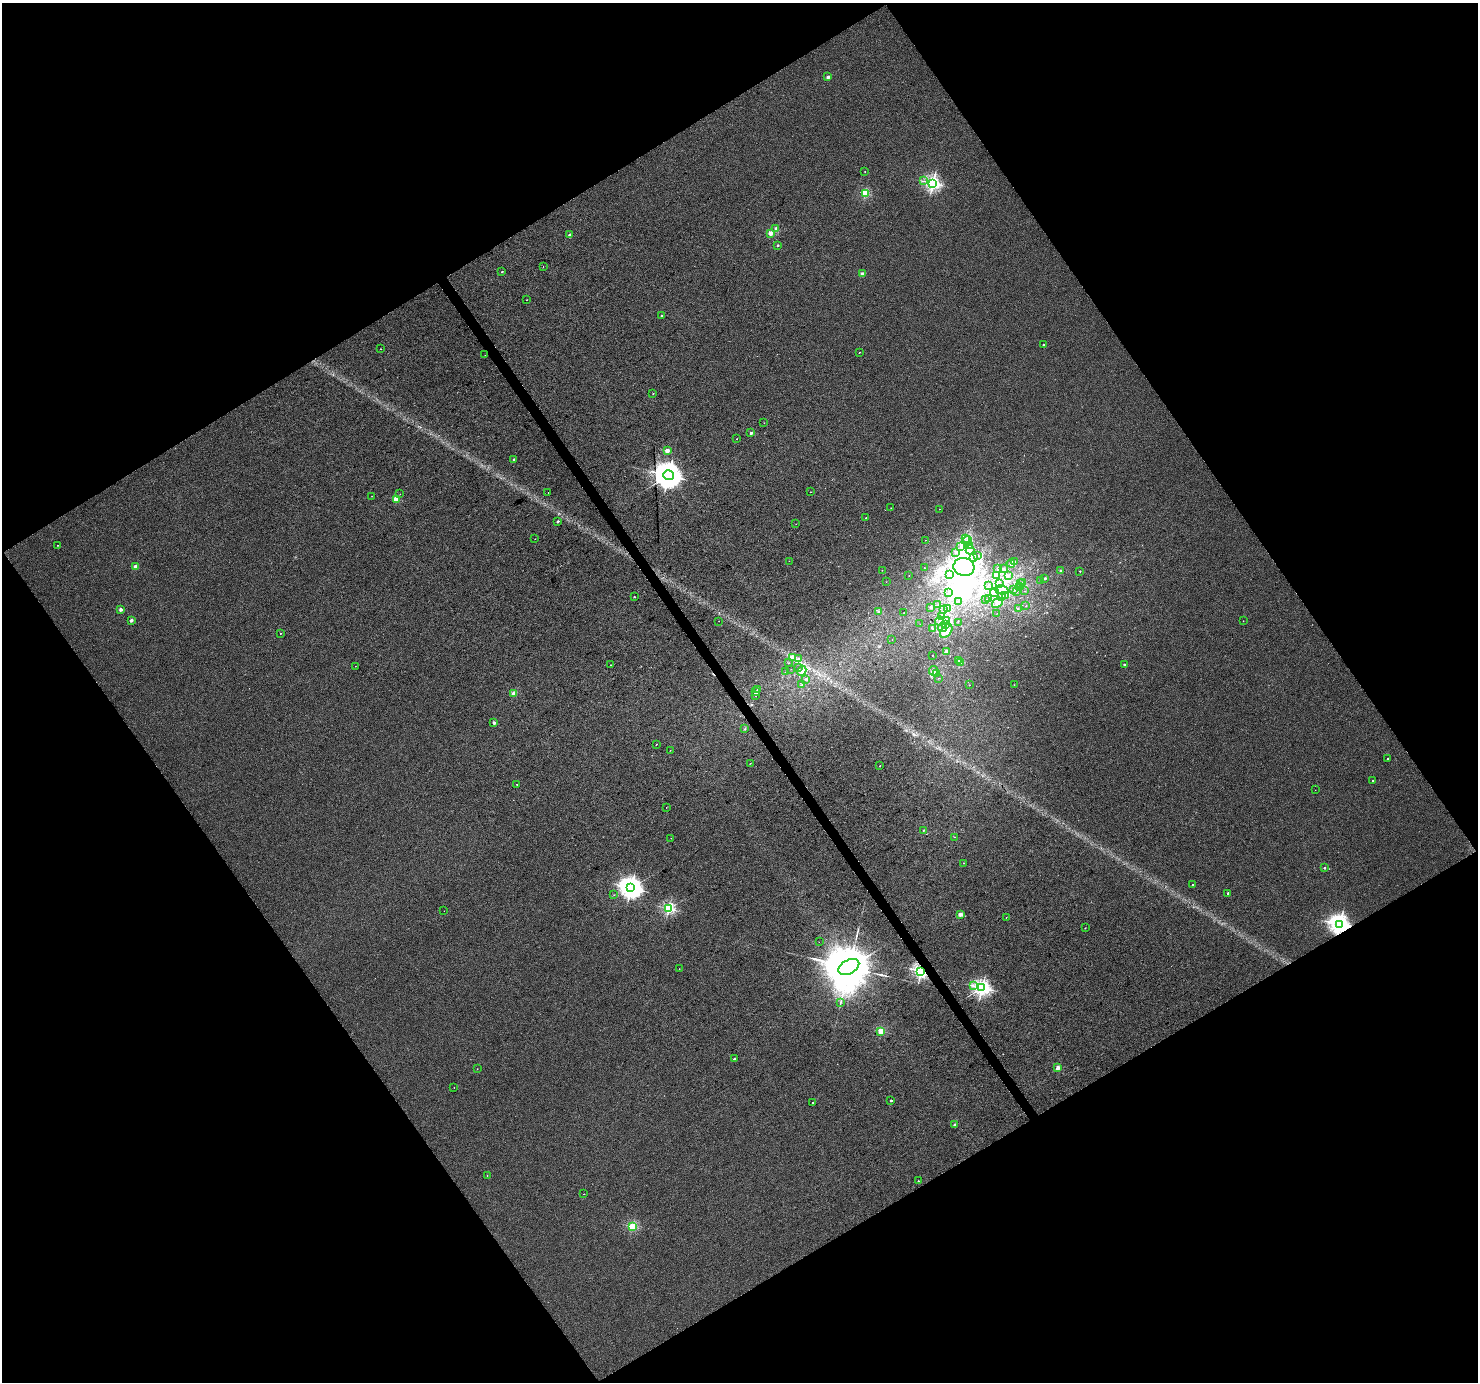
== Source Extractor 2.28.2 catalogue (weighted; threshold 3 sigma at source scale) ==
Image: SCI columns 4-5906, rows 184-5702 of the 5906 x 5822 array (HDU 1 of 3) = the unmasked area's bounding box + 8 px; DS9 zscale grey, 4 x 4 block average (1 PNG px = mean of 4 x 4 image px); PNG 1480 x 1384 px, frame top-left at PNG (2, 3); each listed source drawn as its Kron ellipse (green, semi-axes under 4 px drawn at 4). Shown black and unused: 49% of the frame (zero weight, under 3 of 4 exposures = <1% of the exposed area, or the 3 px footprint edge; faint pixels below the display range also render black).
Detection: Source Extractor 2.28.2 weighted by HDU 2 'WHT'. Background 0.0157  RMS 0.0043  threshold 0.0192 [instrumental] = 3 sigma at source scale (4.5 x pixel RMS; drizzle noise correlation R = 1.50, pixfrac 1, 0.0396/0.0396 arcsec/px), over >= 5 px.
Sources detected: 206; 10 inside a brighter object's white glare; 2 cosmic-ray / hot-pixel residue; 3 long thin detections or spike segments (spike, bleed or trail) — neither listed nor drawn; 4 coinciding with a brighter row at this scale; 11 inside a brighter listed object's ellipse — not listed separately; the other 176 listed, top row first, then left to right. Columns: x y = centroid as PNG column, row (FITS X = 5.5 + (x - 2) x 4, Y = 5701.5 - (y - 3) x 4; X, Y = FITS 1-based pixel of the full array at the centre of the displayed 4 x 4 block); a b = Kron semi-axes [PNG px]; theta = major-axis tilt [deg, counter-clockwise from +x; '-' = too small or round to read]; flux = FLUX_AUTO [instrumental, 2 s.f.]
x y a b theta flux
828 77 2 2 - 25
865 171 2 2 - 1.2
923 181 2 2 - 1.1
933 183 2 2 - 720
865 193 2 2 - 190
776 229 2 2 - 31
770 233 2 2 - 51
570 235 2 2 - 19
778 245 2 2 - 9
543 267 2 2 - 3.2
502 272 2 2 - 2.7
862 274 2 2 - 41
527 300 2 2 - 0.55
662 316 2 2 - 9.1
1043 344 2 2 - 3.3
381 349 2 2 - 1.2
859 352 2 2 - 1.6
485 355 2 2 - 0.76
653 394 2 2 - 1.7
764 423 2 2 - 0.56
751 433 2 2 - 12
737 439 2 2 - 1.3
667 451 2 2 - 46
514 459 2 2 - 11
668 475 5 5 - 3900
548 492 2 2 - 3.4
810 492 2 2 - 1.3
400 494 2 2 - 0.49
372 496 2 2 - 0.65
396 499 2 2 - 70
891 508 2 2 - 0.69
939 509 2 2 - 0.95
866 518 2 2 - 0.79
558 521 2 2 - 8.3
796 524 2 2 - 0.4
965 538 3 2 - 1.4
535 539 2 2 - 0.89
925 540 2 2 - 0.4
967 540 5 3 - 7.7
57 545 2 2 - 0.93
970 545 2 2 - 1.3
961 546 2 2 - 2.3
970 550 4 3 - 7.3
955 552 2 2 - 1.4
978 555 2 2 - 0.49
974 558 2 2 - 2.8
789 561 2 2 - 0.57
1014 562 2 2 - 1.5
1011 563 4 3 - 4.5
135 567 2 2 - 38
964 567 10 9 - 500
924 568 2 2 - 0.77
998 569 3 2 - 3
1003 569 3 2 - 2.2
882 570 2 2 - 0.65
1060 570 2 2 - 2.1
1080 571 2 2 - 3.3
949 574 2 2 - 1.4
996 575 4 2 - 5.4
909 576 2 2 - 0.58
1008 576 3 2 - 2.2
1045 578 2 2 - 3.4
1041 580 2 2 - 1
886 582 2 2 - 0.56
1023 582 2 2 - 1.7
999 583 2 2 - 1.5
1020 583 3 2 - 3.2
988 585 2 2 - 0.87
1020 587 2 2 - 1.1
1002 590 7 4 -14 9.9
1014 590 2 2 - 1.2
1024 591 2 2 - 0.96
1017 592 2 2 - 0.46
949 593 2 2 - 0.65
994 593 4 3 - 5
1005 596 4 3 - 5.4
634 597 2 2 - 3.3
1001 597 2 2 - 1.1
989 599 2 2 - 0.9
986 600 2 2 - 1
959 602 2 2 - 1.2
997 603 6 4 39 8.1
938 605 2 2 - 0.67
1026 606 2 2 - 0.86
930 607 2 2 - 2.5
948 608 3 2 - 1.3
1018 608 2 2 - 0.88
121 609 2 2 - 25
944 610 2 2 - 1.1
878 612 3 2 - 1.8
904 613 2 2 - 1.4
997 613 2 2 - 0.41
942 617 2 2 - 1.1
131 620 2 2 - 20
946 620 3 2 - 2.1
719 621 2 2 - 0.44
939 621 5 2 - 3.8
1243 621 2 2 - 1
958 622 2 2 - 0.48
920 624 2 2 - 0.89
945 625 2 2 - 1
933 628 2 2 - 2.1
942 628 4 4 - 12
946 631 8 5 54 16
280 633 2 2 - 1.3
892 639 2 2 - 0.59
946 652 4 3 - 7
932 655 2 2 - 1.1
792 658 3 2 - 3.6
798 659 2 2 - 2.5
958 661 3 2 - 2
960 662 2 2 - 1.2
789 663 2 2 - 0.79
1124 664 2 2 - 7.4
610 665 2 2 - 0.96
355 666 2 2 - 0.59
798 667 2 2 - 0.8
791 669 2 2 - 0.4
802 671 5 2 - 5.7
933 671 5 3 - 11
786 672 2 2 - 0.88
937 674 2 2 - 5.1
938 678 2 2 - 0.78
805 679 2 2 - 3.2
802 684 2 2 - 1.1
969 685 2 2 - 0.48
1014 685 2 2 - 0.72
757 689 3 2 - 1.8
756 692 2 2 - 2.2
514 693 2 2 - 53
756 696 2 2 - 0.43
494 723 2 2 - 18
745 729 2 2 - 1.5
656 744 2 2 - 1.5
670 750 2 2 - 0.72
1388 759 2 2 - 4.9
750 763 2 2 - 0.98
880 766 2 2 - 0.75
1373 781 2 2 - 5.9
517 784 2 2 - 2.1
1315 790 2 2 - 0.79
666 807 2 2 - 0.49
923 830 2 2 - 1.4
954 837 2 2 - 0.71
671 838 2 2 - 0.52
964 863 2 2 - 0.99
1324 868 2 2 - 4.1
1192 885 2 2 - 2.1
631 888 4 3 - 1800
1228 893 2 2 - 11
614 895 2 2 - 0.57
668 908 2 2 - 390
444 911 2 2 - 0.35
960 914 2 2 - 49
1006 917 2 2 - 0.54
1340 924 3 3 - 1600
1085 928 2 2 - 1.4
819 942 2 2 - 0.88
849 967 11 7 28 24000
679 969 2 2 - 0.42
921 971 2 2 - 750
973 986 2 2 - 1.4
982 988 2 2 - 820
841 1002 4 2 - 1.9
881 1031 2 2 - 140
734 1059 2 2 - 7.7
1058 1068 2 2 - 50
477 1069 2 2 - 0.44
454 1087 2 2 - 0.8
891 1101 2 2 - 6.7
813 1102 2 2 - 0.87
954 1124 2 2 - 6.2
487 1175 2 2 - 1.1
918 1181 2 2 - 3
584 1194 2 2 - 0.79
632 1226 2 2 - 230
Overlapping masked pixels (flux is a lower limit): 2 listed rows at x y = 1340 924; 921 971
Diffuse or blended objects may show on this block-average render without a row.